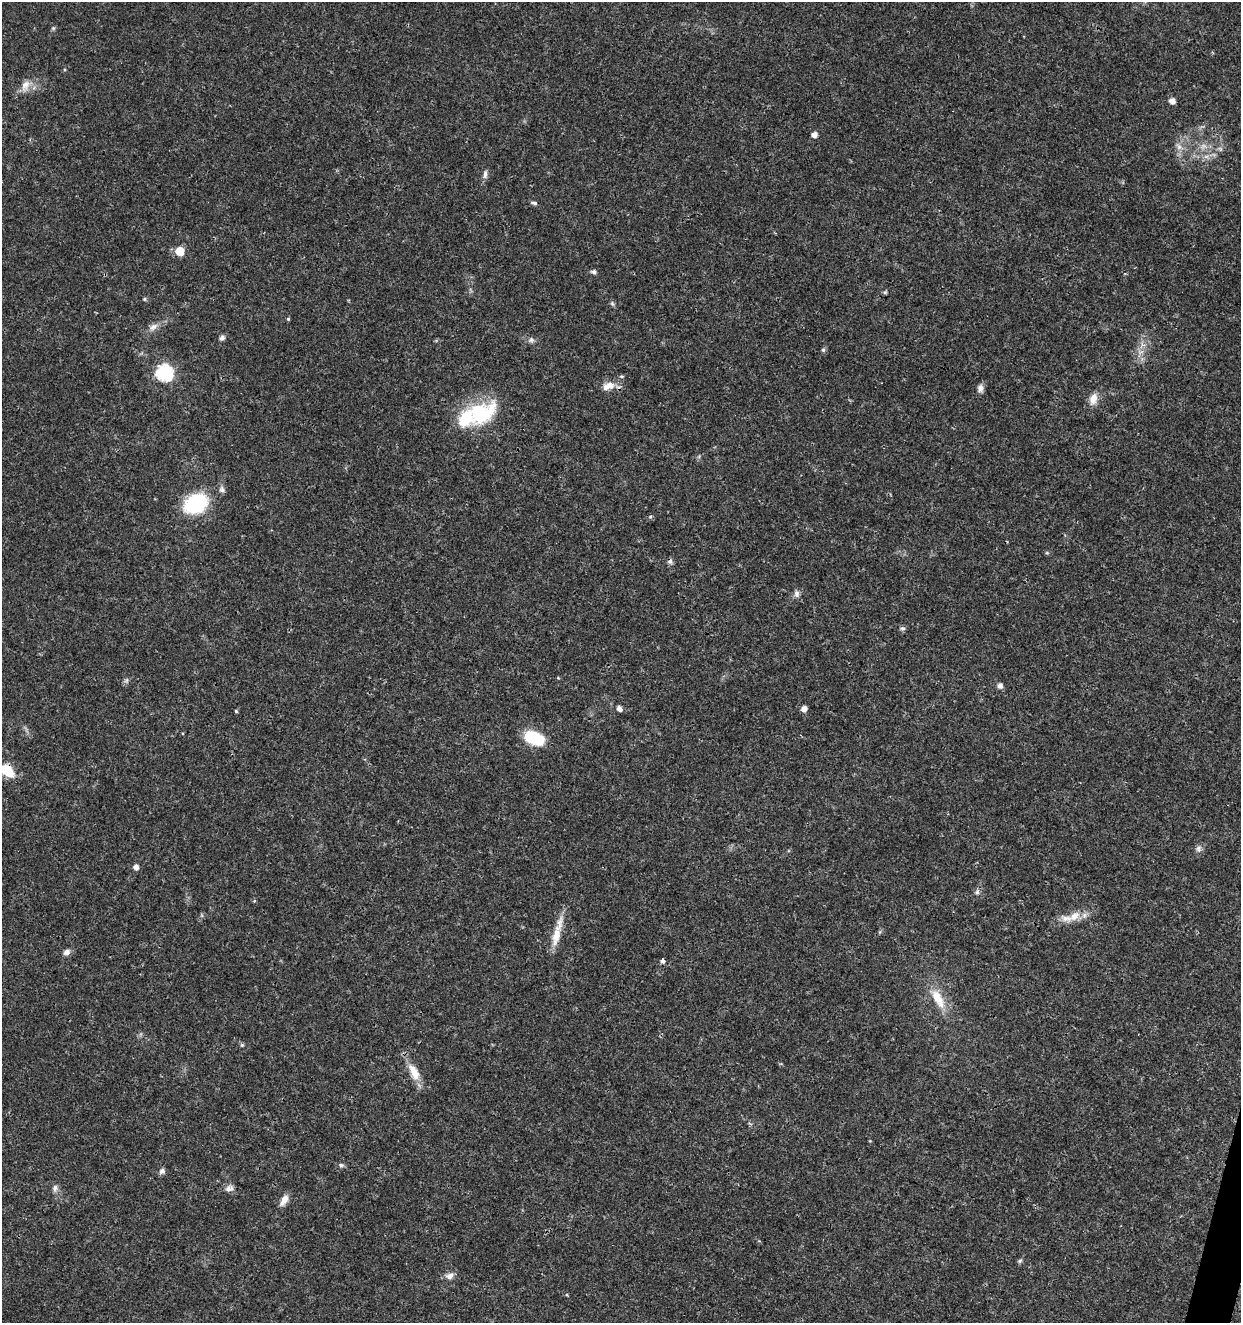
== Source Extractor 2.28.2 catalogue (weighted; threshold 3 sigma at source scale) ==
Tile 6 of 4 x 4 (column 2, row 2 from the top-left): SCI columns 1524-2762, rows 2646-3966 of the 5462 x 5297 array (HDU 1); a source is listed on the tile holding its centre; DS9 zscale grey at full resolution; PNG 1243 x 1325 px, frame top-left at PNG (2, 2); no overlay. Shown black and unused: <1% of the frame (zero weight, under 3 of 4 exposures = <1% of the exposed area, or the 3 px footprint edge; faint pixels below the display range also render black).
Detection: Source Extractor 2.28.2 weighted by HDU 2 'WHT'; one run over the whole footprint, this tile lists its part. Background 0.0178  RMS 0.0021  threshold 0.00932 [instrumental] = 3 sigma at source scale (4.5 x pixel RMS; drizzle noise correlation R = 1.50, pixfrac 1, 0.0396/0.0396 arcsec/px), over >= 5 px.
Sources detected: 58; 1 cosmic-ray / hot-pixel residue — not listed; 3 inside a brighter listed object's ellipse — not listed separately; the other 54 listed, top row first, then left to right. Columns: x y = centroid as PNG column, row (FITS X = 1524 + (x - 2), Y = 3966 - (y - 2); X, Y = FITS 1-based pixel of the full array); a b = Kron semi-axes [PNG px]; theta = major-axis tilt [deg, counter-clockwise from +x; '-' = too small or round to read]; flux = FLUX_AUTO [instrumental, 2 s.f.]
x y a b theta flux
53 28 6 5 - 0.31
25 85 17 10 70 1.9
1172 101 6 5 - 1.4
814 135 5 5 - 1.3
1203 146 10 5 18 0.88
1179 147 9 7 -64 0.96
1220 149 7 4 -55 0.42
485 174 12 5 86 0.8
534 203 8 4 -11 0.47
180 251 6 5 - 6.2
594 272 6 6 - 0.51
885 292 6 5 - 0.29
144 299 5 5 - 0.26
612 303 8 4 -58 0.39
288 319 4 4 - 0.26
153 327 14 7 37 1.3
222 338 7 6 - 0.63
531 340 9 7 15 0.68
823 350 5 5 - 0.36
165 372 7 7 - 46
622 376 6 3 -8 0.26
610 385 13 11 -30 2
980 388 10 8 81 0.93
1093 399 16 10 76 2
482 413 38 26 32 14
222 489 9 8 - 0.72
196 503 20 15 28 18
1047 553 5 3 - 0.23
796 593 10 7 -90 0.83
902 628 7 6 - 0.48
127 680 7 4 71 0.39
1000 686 6 5 - 0.98
619 708 6 5 - 1.1
804 709 5 5 - 1.3
236 711 4 4 - 0.25
535 738 21 13 -22 8.7
7 771 13 9 -40 6.5
1198 849 9 7 -84 0.75
136 867 5 5 - 1.1
977 892 6 6 - 0.47
1074 916 19 11 33 2.8
556 936 33 11 77 3.9
67 952 8 7 - 0.92
662 961 4 4 - 1.3
938 998 31 12 -60 4.8
242 1045 5 4 - 0.29
414 1072 27 11 -64 3.5
341 1165 7 5 -1 0.45
162 1171 9 7 35 0.62
55 1188 11 7 76 0.81
229 1189 12 7 1 1
284 1200 16 7 60 1.6
1020 1261 7 5 23 0.37
450 1276 12 8 39 1.2
Overlapping masked pixels (flux is a lower limit): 2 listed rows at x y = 7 771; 662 961
Isophote crosses this tile's border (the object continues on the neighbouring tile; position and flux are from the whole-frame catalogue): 1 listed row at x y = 7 771